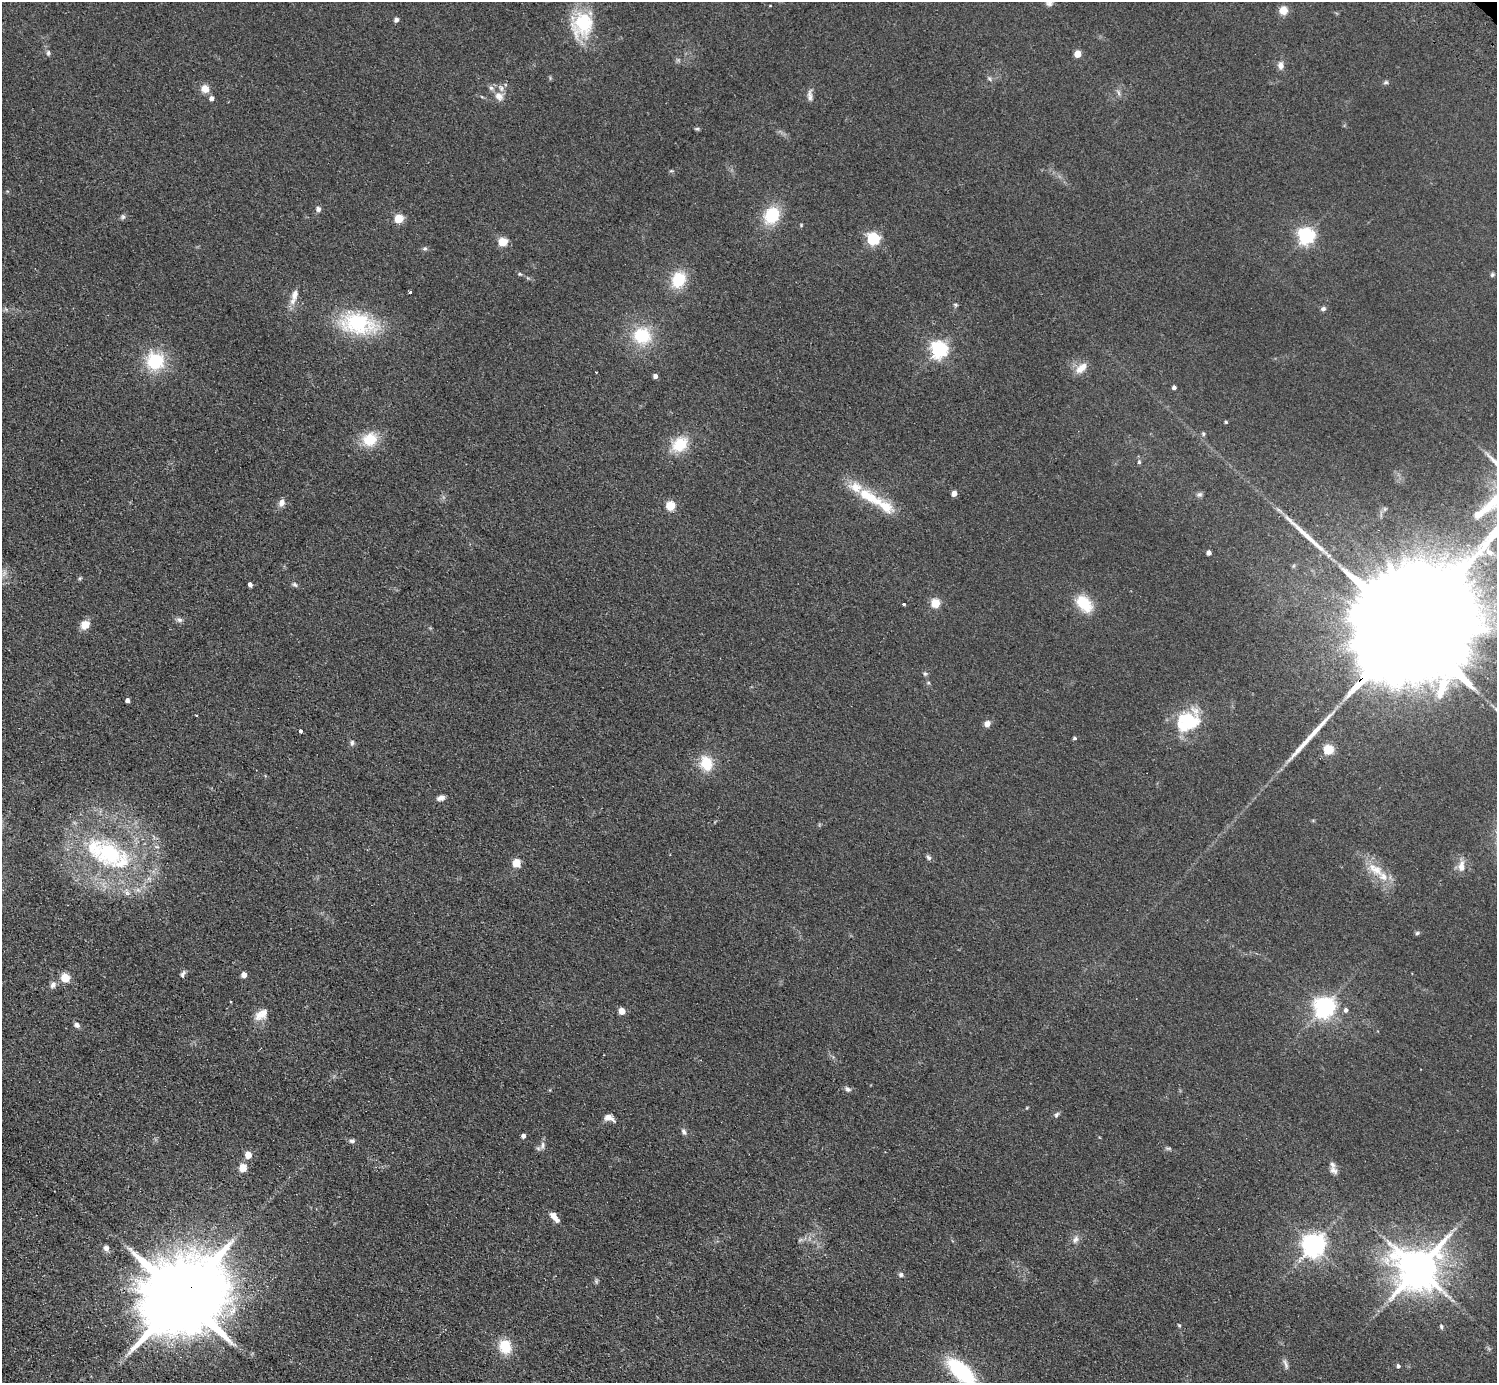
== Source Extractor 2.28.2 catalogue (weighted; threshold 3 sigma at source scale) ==
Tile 7 of 4 x 4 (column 3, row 2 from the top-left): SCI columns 3029-4523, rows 3105-4485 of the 6059 x 6067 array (HDU 1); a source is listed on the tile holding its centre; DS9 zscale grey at full resolution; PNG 1499 x 1385 px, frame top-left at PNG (2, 2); no overlay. Shown black and unused: <1% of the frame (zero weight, under 2 of 3 exposures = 3% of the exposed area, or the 3 px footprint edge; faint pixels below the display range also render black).
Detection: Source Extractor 2.28.2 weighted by HDU 2 'WHT'; one run over the whole footprint, this tile lists its part. Background 0.0635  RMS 0.009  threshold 0.0404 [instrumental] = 3 sigma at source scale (4.5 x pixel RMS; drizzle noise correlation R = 1.50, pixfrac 1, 0.05/0.05 arcsec/px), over >= 5 px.
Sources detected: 128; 3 too faint to see at this stretch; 2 long thin detections or spike segments (spike, bleed or trail) — not listed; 10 inside a brighter listed object's ellipse — not listed separately; the other 113 listed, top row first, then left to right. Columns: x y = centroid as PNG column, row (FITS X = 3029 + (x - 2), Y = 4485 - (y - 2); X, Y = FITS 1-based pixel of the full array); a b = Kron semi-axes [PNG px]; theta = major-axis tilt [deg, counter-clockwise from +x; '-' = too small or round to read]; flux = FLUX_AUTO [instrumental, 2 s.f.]
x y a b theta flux
770 6 4 2 - 0.56
1283 10 9 9 - 8.7
396 20 5 4 - 3.7
582 24 30 25 76 53
48 53 7 5 79 2
1078 54 5 5 - 19
1281 65 9 7 -85 5.6
989 78 8 4 -59 1.8
1386 82 7 5 25 1.6
205 89 10 9 - 7.9
499 96 13 10 -40 6.8
810 96 17 6 -87 4.4
212 98 6 5 - 3.6
697 129 7 4 -6 1.3
671 171 6 3 18 1
318 209 6 6 - 3.3
772 215 16 13 59 41
123 217 7 6 - 2
399 219 5 5 - 40
1306 236 6 6 - 320
873 239 6 6 - 130
503 242 5 5 - 42
425 248 7 5 6 1.8
520 274 6 4 -43 1.3
1492 275 6 5 - 1.5
678 279 15 13 63 33
410 292 3 3 - 6
295 295 16 8 72 7.5
955 305 6 4 -20 1.4
1323 309 6 5 - 2.4
358 323 42 23 -12 78
642 336 25 22 -16 38
939 349 6 6 - 320
155 361 18 17 - 48
1081 368 19 10 40 10
596 372 3 2 - 1.5
655 376 4 4 - 3.9
1174 388 4 4 - 3
1226 422 4 3 - 1.2
1203 434 6 4 -71 1.3
370 439 15 13 27 26
680 444 20 15 45 26
1139 462 6 5 - 1.5
954 493 4 4 - 6.7
1200 494 8 6 37 2.1
871 498 26 14 -31 24
282 503 10 7 65 4.9
670 506 5 5 - 47
1209 553 4 4 - 4.7
80 578 6 4 71 1.2
250 585 4 4 - 3.9
295 585 7 6 - 2
935 603 5 5 - 44
904 604 3 3 - 3
1084 604 23 15 -49 25
179 620 9 6 -22 2.9
85 624 12 9 39 9.2
1406 632 95 22 45 93000
925 673 7 5 -89 1.7
928 683 5 5 - 1.3
127 700 4 4 - 3.7
197 715 3 2 - 1.1
1188 721 33 25 36 48
987 723 8 6 35 4.8
300 731 3 3 - 5.7
1075 738 4 3 - 1.5
352 743 8 5 83 2.1
1328 750 5 5 - 56
706 763 18 15 -75 22
441 798 9 6 16 4.2
157 847 6 4 -18 1.6
109 853 34 30 -49 88
928 857 8 5 -50 2.1
516 863 5 5 - 29
1461 866 15 8 84 7.7
1375 869 27 13 -35 20
127 893 8 6 -22 3.2
1417 933 6 5 - 1.6
183 974 10 5 65 2.5
244 975 4 4 - 6.7
65 978 5 5 - 44
53 985 9 7 63 3.8
231 1002 3 2 - 0.93
1325 1007 7 7 - 600
1346 1010 6 5 - 2.8
622 1011 5 4 - 15
261 1015 20 11 36 10
77 1025 8 6 -35 2.8
848 1089 9 6 -33 2.7
1056 1115 8 6 57 2
609 1118 11 7 -16 6.3
684 1132 9 5 -66 2.7
523 1136 5 4 - 3
352 1141 8 6 4 2.5
542 1145 12 7 80 3.8
1168 1148 10 4 0 1.6
248 1155 5 5 - 13
243 1168 5 5 - 25
1334 1170 12 8 -44 4.4
553 1216 11 8 -41 5.7
1076 1239 11 7 63 4.4
800 1240 7 5 43 1.7
1314 1245 8 7 - 790
106 1248 8 8 - 3.3
1418 1269 12 12 - 3400
901 1275 6 6 - 2.1
182 1296 25 18 41 17000
1179 1325 5 3 - 0.95
1441 1326 6 4 -74 1.4
505 1346 14 12 -71 25
1285 1364 16 5 -70 3.4
1398 1366 5 4 - 2.2
961 1371 27 13 -43 89
Overlapping masked pixels (flux is a lower limit): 2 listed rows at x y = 1406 632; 182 1296
Isophote crosses this tile's border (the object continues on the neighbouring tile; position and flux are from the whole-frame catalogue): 2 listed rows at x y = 1406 632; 961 1371